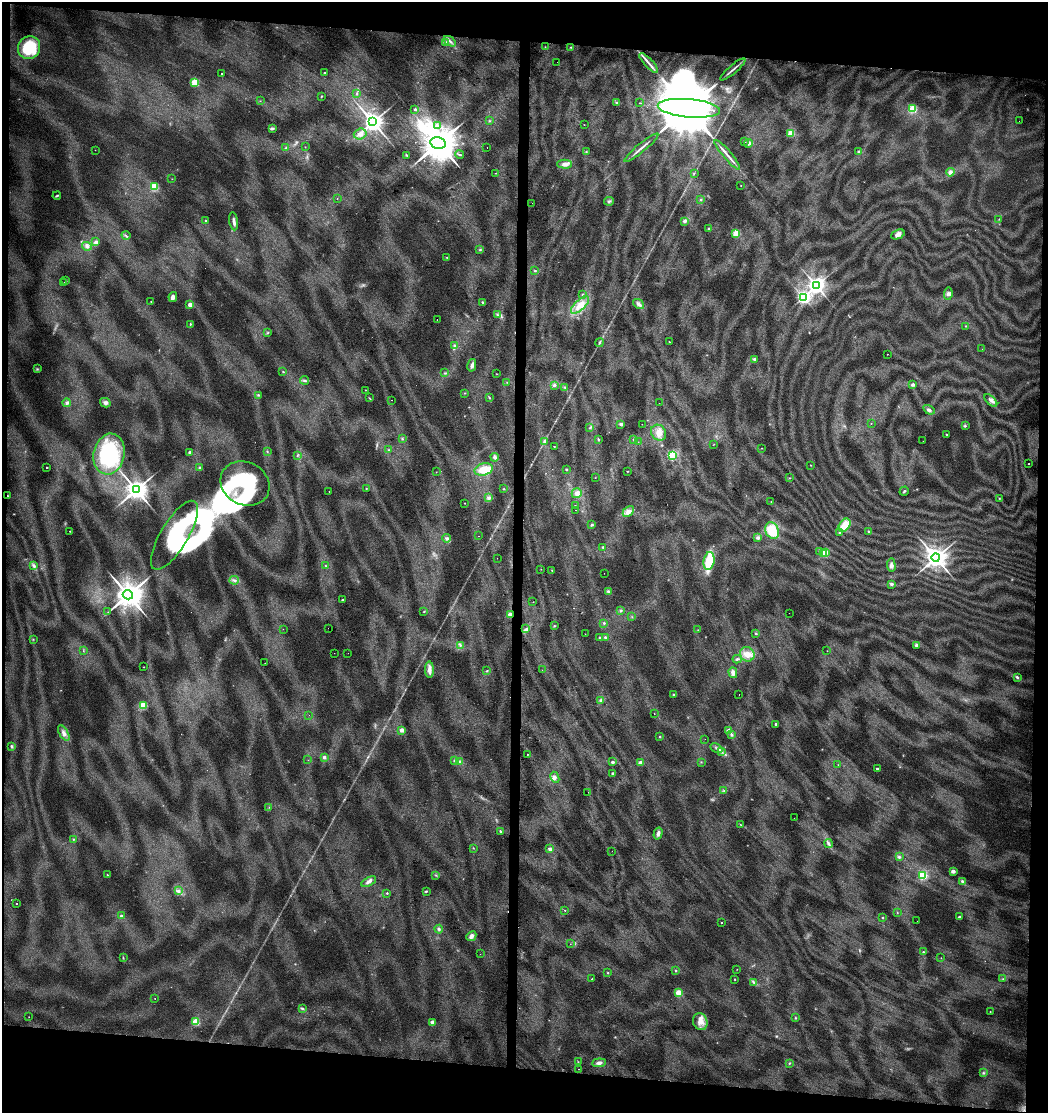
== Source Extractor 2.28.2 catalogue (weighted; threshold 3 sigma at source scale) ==
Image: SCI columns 280-4460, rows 1-4442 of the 4687 x 4448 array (HDU 1 of 3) = the unmasked area's bounding box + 8 px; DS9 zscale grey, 4 x 4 block average (1 PNG px = mean of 4 x 4 image px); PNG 1050 x 1115 px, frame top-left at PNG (2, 2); each listed source drawn as its Kron ellipse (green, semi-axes under 4 px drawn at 4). Shown black and unused: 10% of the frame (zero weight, under 2 of 3 exposures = <1% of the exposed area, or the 3 px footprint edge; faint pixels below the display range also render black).
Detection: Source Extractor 2.28.2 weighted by HDU 2 'WHT'. Background 0.0641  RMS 0.0087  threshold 0.0392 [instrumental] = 3 sigma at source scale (4.5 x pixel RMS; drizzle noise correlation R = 1.50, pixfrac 1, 0.0396/0.0396 arcsec/px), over >= 5 px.
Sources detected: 335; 9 too faint to see at this stretch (4 x 4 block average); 7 inside a brighter object's white glare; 6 cosmic-ray / hot-pixel residue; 1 long thin detection or spike segment (spike, bleed or trail) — neither listed nor drawn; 3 coinciding with a brighter row at this scale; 5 inside a brighter listed object's ellipse — not listed separately; the other 304 listed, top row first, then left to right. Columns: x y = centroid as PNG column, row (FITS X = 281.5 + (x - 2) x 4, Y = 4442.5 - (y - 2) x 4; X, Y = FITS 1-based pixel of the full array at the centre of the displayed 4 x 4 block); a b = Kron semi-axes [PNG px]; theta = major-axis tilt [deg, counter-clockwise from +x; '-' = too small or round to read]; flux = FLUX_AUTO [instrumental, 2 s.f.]
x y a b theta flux
450 41 7 2 -35 10
445 42 3 3 - 12
545 47 2 2 - 1.9
571 47 3 2 - 3.9
29 48 12 11 - 240
557 62 2 2 - 0.95
649 63 13 2 -47 26
733 69 16 2 40 19
324 73 2 2 - 8
221 74 2 2 - 3.7
195 82 2 2 - 390
357 93 3 2 - 4.4
321 96 2 2 - 3
260 101 2 2 - 1.8
616 103 3 2 - 5.7
640 103 2 2 - 2.7
689 108 31 9 -5 130000
415 109 2 2 - 19
912 109 2 2 - 460
489 121 3 2 - 3.4
1019 121 2 2 - 0.94
373 122 4 3 - 5500
437 125 4 2 - 10
584 125 2 2 - 1.5
273 128 4 3 - 8.8
360 134 6 5 - 33
791 134 2 2 - 180
744 141 2 2 - 2.9
438 143 8 5 -10 21000
749 143 4 4 - 15
305 147 2 2 - 2.2
487 147 2 2 - 1.6
286 148 2 2 - 7
641 148 22 2 39 25
95 150 2 2 - 1.8
586 151 2 2 - 3.6
859 151 2 2 - 30
460 154 4 2 - 6.9
407 155 2 2 - 3.1
727 155 19 2 -50 31
565 164 7 4 -1 28
950 172 4 4 - 18
495 173 2 2 - 2.1
694 173 3 2 - 2.2
172 179 2 2 - 1.5
741 185 2 2 - 1.9
154 187 2 2 - 370
57 196 4 2 - 8.2
337 199 2 2 - 1.9
700 199 2 2 - 4.6
609 201 5 3 - 9.3
532 203 2 2 - 1.4
999 219 2 2 - 2.3
206 221 2 2 - 13
234 221 9 3 -82 22
685 221 4 3 - 14
709 229 3 3 - 9
736 233 2 2 - 430
898 234 7 4 23 31
126 236 4 2 - 7.7
96 242 4 3 - 17
87 246 5 3 - 15
480 250 2 2 - 5.2
447 257 2 2 - 2.7
535 271 3 2 - 5.2
66 281 2 2 - 16
64 282 2 2 - 1.1
816 286 3 3 - 3200
948 294 6 3 82 15
583 295 3 2 - 6.5
173 297 5 4 - 26
803 297 2 2 - 1300
151 301 2 2 - 4.5
483 302 3 2 - 5.5
639 304 6 3 -38 24
190 305 2 2 - 96
580 305 11 5 43 78
497 314 3 2 - 5.4
437 319 2 2 - 3.1
190 324 3 2 - 5.4
966 326 2 2 - 6.2
268 333 2 2 - 4.3
669 342 2 2 - 3.2
599 343 4 2 - 7
455 345 2 2 - 2.5
982 349 2 2 - 1.1
887 354 2 2 - 3.9
754 359 4 3 - 9.9
472 365 6 3 76 24
37 369 3 2 - 5.9
283 372 2 2 - 5.5
445 373 3 2 - 5.3
497 374 2 2 - 2
305 380 4 2 - 9.2
507 382 3 2 - 3.2
913 384 2 2 - 53
554 385 4 3 - 11
565 387 3 2 - 5.9
365 390 2 2 - 4.3
465 393 2 2 - 3.3
258 395 3 2 - 5.7
369 398 3 2 - 4.1
489 398 2 2 - 3.3
392 400 2 2 - 3.1
991 400 8 4 -44 21
67 403 4 4 - 15
105 403 5 4 - 20
659 403 2 2 - 1.2
929 410 6 4 -34 13
871 423 2 2 - 4.1
621 424 3 3 - 13
642 424 2 2 - 1.1
965 426 4 2 - 5.4
589 428 2 2 - 3.4
658 433 8 7 - 47
947 435 2 2 - 4.4
402 439 3 2 - 4.5
598 439 3 2 - 4.7
634 439 3 2 - 4.7
545 441 4 3 - 12
923 441 2 2 - 0.86
638 442 2 2 - 1
714 444 2 2 - 1.7
554 447 2 2 - 1.6
761 448 2 2 - 1.8
389 450 2 2 - 3.4
267 451 3 2 - 4.5
190 452 2 2 - 69
109 454 20 15 76 450
672 455 2 2 - 790
297 456 2 2 - 4.8
495 457 4 4 - 14
1029 464 2 2 - 5.7
810 465 2 2 - 2.6
47 467 2 2 - 8.7
200 468 2 2 - 26
484 469 9 6 15 79
566 469 3 2 - 5.2
628 471 2 2 - 3
436 472 2 2 - 1.4
595 478 2 2 - 1.5
790 478 2 2 - 3.3
245 483 25 21 -28 510
366 488 2 2 - 2.6
504 489 2 2 - 4.2
136 490 4 3 - 5500
904 491 5 2 - 6.8
329 492 2 2 - 7
577 493 5 5 - 20
7 496 2 2 - 5.2
489 498 4 4 - 13
999 498 2 2 - 3.5
771 501 2 2 - 1.6
464 503 2 2 - 6.3
575 506 3 2 - 3.8
575 510 2 2 - 2.7
628 511 6 4 46 24
592 525 3 3 - 7.2
845 525 7 5 52 86
772 530 8 6 -67 140
70 531 2 2 - 4.9
869 532 3 3 - 6.5
839 533 2 2 - 4.1
174 535 39 13 59 360
478 536 2 2 - 39
447 538 4 3 - 10
758 538 4 3 - 13
603 547 3 2 - 5.1
820 551 4 3 - 10
826 552 2 2 - 61
824 554 2 2 - 270
497 558 2 2 - 1.8
936 558 4 3 - 5500
709 561 9 5 81 180
325 565 3 2 - 5.5
891 565 7 4 -87 19
34 566 4 2 - 8.2
541 569 2 2 - 1.7
552 570 2 2 - 2.6
604 573 2 2 - 1.1
234 580 5 3 - 13
891 584 4 3 - 10
608 592 4 3 - 13
128 595 5 4 - 10000
342 600 2 2 - 18
533 602 2 2 - 1.6
621 610 3 3 - 6.4
424 611 2 2 - 2.9
108 612 2 2 - 1.2
789 613 2 2 - 1.8
510 615 2 2 - 130
632 617 2 2 - 2.1
604 623 3 2 - 5.5
554 626 2 2 - 4.2
328 628 2 2 - 5.6
283 629 2 2 - 1.3
525 629 3 2 - 5.8
698 630 2 2 - 1.9
585 634 2 2 - 1.7
756 634 2 2 - 15
605 637 3 2 - 6.5
599 638 2 2 - 4.8
33 639 2 2 - 3.5
460 645 3 2 - 4.2
916 645 2 2 - 39
83 651 2 2 - 1.5
827 651 2 2 - 1.3
334 653 2 2 - 0.89
348 653 2 2 - 1.1
747 654 8 7 - 52
737 659 5 2 - 9.3
265 663 2 2 - 1.3
144 667 2 2 - 1.7
429 670 8 4 -87 28
542 670 2 2 - 1
487 671 3 2 - 5.1
733 673 5 4 - 24
1017 677 3 2 - 8.1
674 694 3 2 - 6.4
739 694 2 2 - 2.6
601 700 3 3 - 11
143 705 2 2 - 500
654 714 2 2 - 6.1
309 715 2 2 - 1.8
775 724 2 2 - 21
402 730 2 2 - 96
729 730 2 2 - 48
64 733 9 4 -59 26
732 735 3 3 - 9.6
659 736 2 2 - 3.3
705 739 2 2 - 1.1
11 746 4 3 - 8.5
716 748 6 2 -27 13
721 752 2 2 - 6.3
527 754 2 2 - 2.3
324 757 2 2 - 50
308 760 2 2 - 1.2
455 761 3 3 - 7.9
460 761 4 3 - 11
613 762 2 2 - 51
701 762 2 2 - 2.2
640 763 2 2 - 93
838 765 2 2 - 2.1
877 769 2 2 - 29
613 774 2 2 - 62
555 777 6 3 -63 16
724 791 3 2 - 4.9
588 792 2 2 - 1.5
269 807 2 2 - 2
794 818 2 2 - 1.6
741 825 2 2 - 2.4
501 832 4 2 - 7.2
658 834 6 4 74 18
73 839 2 2 - 4.5
829 843 4 2 - 9.9
473 848 2 2 - 2.7
550 849 2 2 - 51
612 851 2 2 - 4.3
899 857 3 3 - 9.1
953 871 2 2 - 76
108 875 4 2 - 4.3
436 875 2 2 - 4.8
923 875 2 2 - 610
369 882 8 3 29 20
963 882 4 2 - 17
178 891 3 3 - 10
426 891 3 2 - 7.3
387 893 2 2 - 11
16 904 2 2 - 6.9
565 910 2 2 - 28
897 912 2 2 - 2.2
121 916 2 2 - 17
883 917 2 2 - 10
959 917 2 2 - 37
917 921 2 2 - 0.83
721 923 2 2 - 7.5
439 929 4 3 - 9.2
471 936 5 3 - 27
570 944 2 2 - 1
923 952 2 2 - 9.8
480 954 2 2 - 0.78
123 958 3 2 - 4.9
941 958 2 2 - 1.5
737 969 2 2 - 1.6
675 970 2 2 - 7.1
608 973 2 2 - 3.6
592 979 2 2 - 9.1
735 979 2 2 - 3.8
1003 979 2 2 - 2.6
754 982 3 2 - 8.1
679 993 2 2 - 260
155 999 2 2 - 1.7
302 1008 4 3 - 7.6
990 1011 2 2 - 3.4
29 1017 2 2 - 1.4
795 1018 2 2 - 4.8
196 1022 2 2 - 400
432 1022 2 2 - 86
700 1022 9 7 -69 44
578 1062 2 2 - 3
599 1063 7 3 6 22
789 1063 3 2 - 4.5
579 1069 2 2 - 1.5
983 1073 3 2 - 5.9
Overlapping masked pixels (flux is a lower limit): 2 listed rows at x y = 7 496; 510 615
Diffuse or blended objects may show on this block-average render without a row.